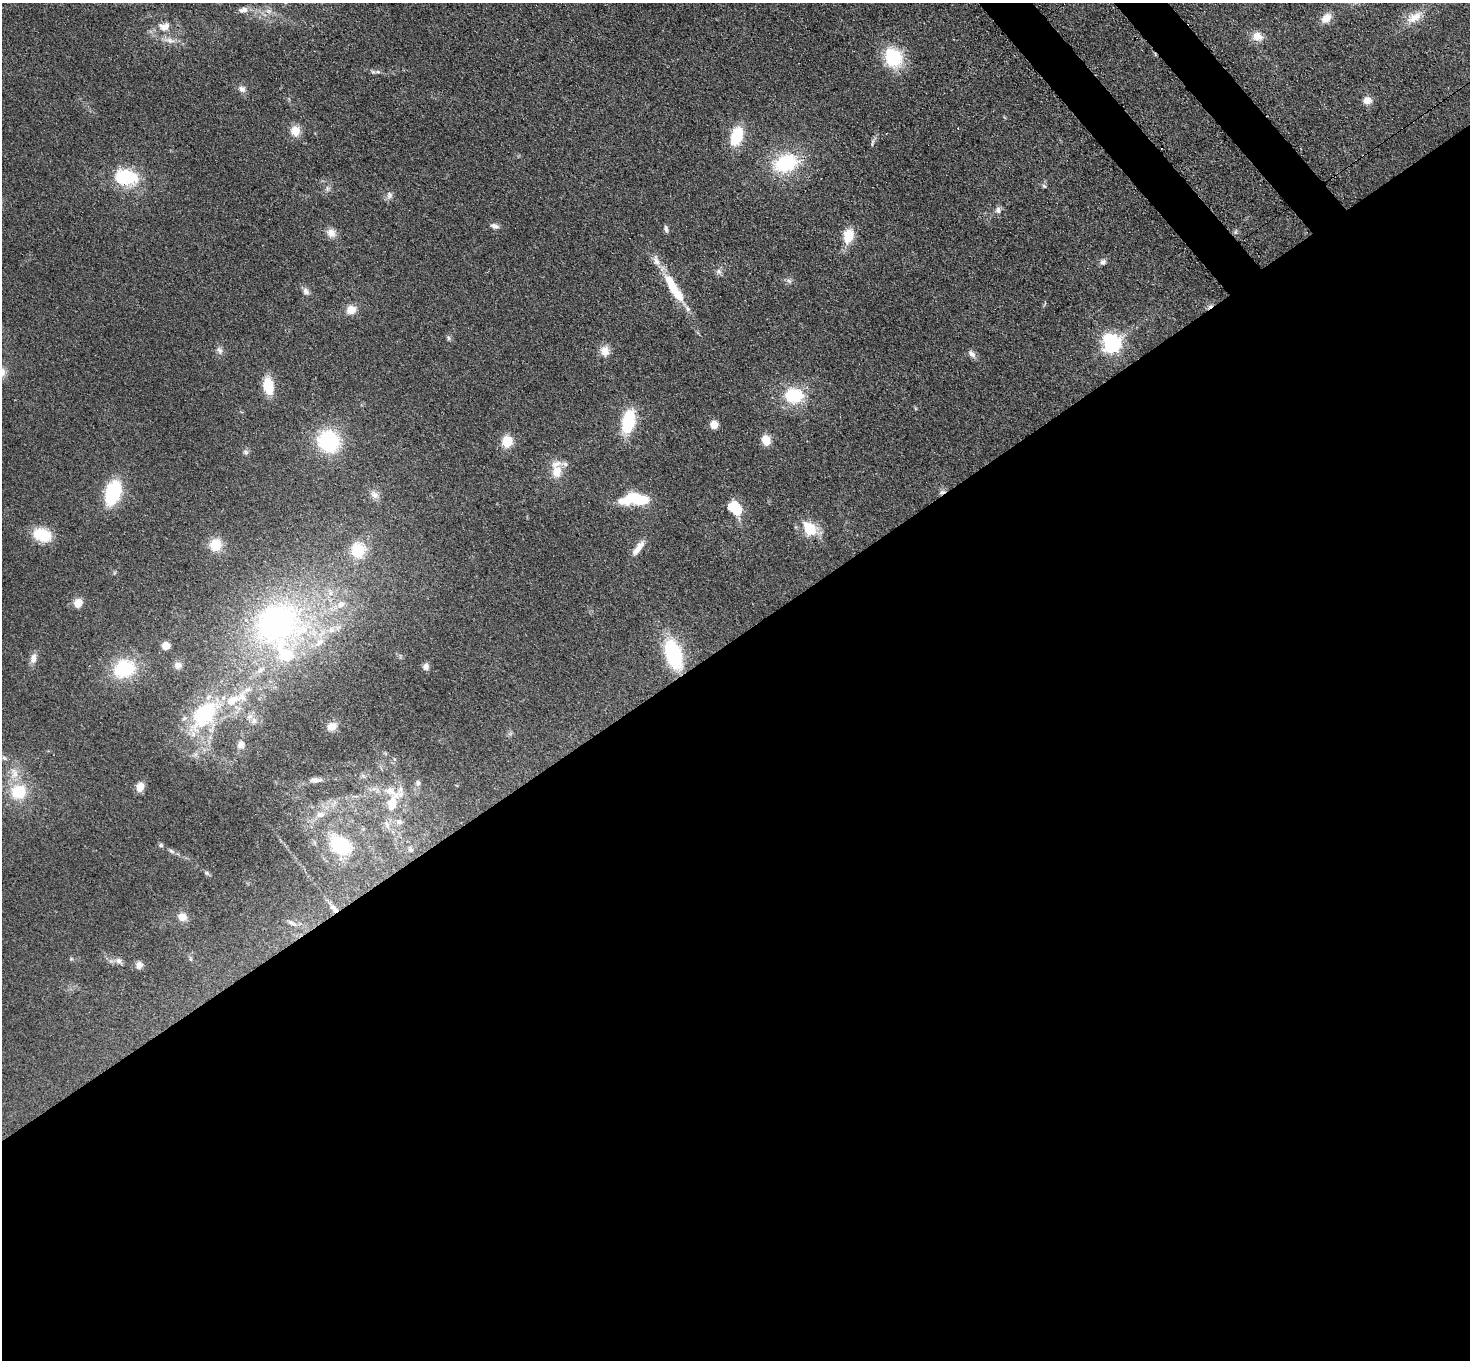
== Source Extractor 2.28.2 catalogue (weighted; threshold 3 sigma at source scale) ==
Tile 15 of 4 x 4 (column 3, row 4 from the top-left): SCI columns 3015-4482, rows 358-1715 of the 6030 x 6006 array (HDU 1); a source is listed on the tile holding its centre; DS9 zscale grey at full resolution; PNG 1472 x 1362 px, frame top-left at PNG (2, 3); no overlay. Shown black and unused: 55% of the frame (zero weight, under 3 of 4 exposures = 7% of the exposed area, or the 3 px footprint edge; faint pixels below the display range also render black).
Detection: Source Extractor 2.28.2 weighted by HDU 2 'WHT'; one run over the whole footprint, this tile lists its part. Background 0.102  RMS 0.0072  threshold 0.0324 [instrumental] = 3 sigma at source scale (4.5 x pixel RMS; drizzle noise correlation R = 1.50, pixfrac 1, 0.05/0.05 arcsec/px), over >= 5 px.
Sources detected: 99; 1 inside a brighter object's white glare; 2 cosmic-ray / hot-pixel residue — not listed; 11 inside a brighter listed object's ellipse — not listed separately; the other 85 listed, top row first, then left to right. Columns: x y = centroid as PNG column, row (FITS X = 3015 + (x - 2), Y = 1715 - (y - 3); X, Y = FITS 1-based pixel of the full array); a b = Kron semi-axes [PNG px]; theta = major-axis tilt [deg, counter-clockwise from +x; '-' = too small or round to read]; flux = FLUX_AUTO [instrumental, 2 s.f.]
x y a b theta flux
243 10 13 7 11 4
268 11 9 7 0 3.4
1414 17 24 12 29 11
1326 18 13 9 46 7.5
164 26 17 12 3 9.1
1257 36 13 11 -29 8
170 40 15 8 -13 5.5
893 58 21 17 -62 38
373 72 7 5 -19 1.6
242 89 10 8 -24 3.4
1367 100 10 9 - 5.7
295 131 12 10 -82 8.7
737 136 17 10 73 31
785 163 22 14 21 53
126 177 27 17 -7 42
1044 186 7 4 -44 1.2
327 188 9 4 82 1.8
389 195 10 8 89 3
998 210 9 7 84 2.9
494 226 11 7 -15 2.9
666 229 9 5 -79 2
331 233 13 11 -32 5.8
848 236 15 10 79 17
1103 262 9 7 17 2.4
719 271 8 8 - 2.5
789 281 8 4 -45 1.7
674 289 43 10 -59 31
306 291 10 7 -54 2.9
351 310 13 11 23 7.5
448 338 7 4 -89 1.3
1111 344 7 7 - 350
219 350 12 6 -63 2.9
605 351 11 10 - 7.9
972 354 12 6 -50 3.3
268 386 16 10 -82 20
794 396 16 13 -1 39
628 421 21 12 78 36
714 425 8 7 - 7
766 440 10 8 -69 10
329 441 20 18 -47 61
507 441 12 11 - 13
246 452 8 6 -35 1.8
557 472 17 13 88 12
113 493 20 12 73 58
374 495 13 9 -35 4.4
638 499 24 11 -15 28
735 508 14 10 -39 27
809 528 19 14 -42 19
42 535 17 12 -18 27
216 545 13 13 - 15
638 548 22 7 54 7.2
358 550 16 15 - 24
78 603 9 8 - 8.3
276 623 72 59 12 210
166 646 7 6 - 7.7
673 654 28 15 -73 61
33 658 14 8 79 4.6
178 665 10 9 - 3.7
426 667 8 7 - 2.8
124 669 18 14 22 52
232 700 29 12 31 22
204 714 36 21 51 69
254 721 10 6 -90 3
332 727 11 10 - 5.6
241 745 11 9 70 4.4
4 758 6 5 - 1.3
14 773 16 12 -87 9.1
316 780 13 6 -3 3.6
418 783 8 5 -90 1.8
140 787 9 7 75 7.6
18 792 18 17 - 25
392 803 29 11 58 19
320 814 13 8 11 5.1
399 822 9 7 -6 2.5
161 845 6 6 - 1.3
340 845 22 15 -38 46
410 850 7 6 - 1.5
171 851 8 5 -36 1.8
207 873 7 5 -22 1.4
334 908 19 6 -49 5.5
182 917 11 9 -16 6.8
292 923 15 6 -30 3.8
190 959 6 4 -89 1
119 961 9 7 -44 2.7
139 965 8 8 - 3.8
Overlapping masked pixels (flux is a lower limit): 1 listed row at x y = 334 908